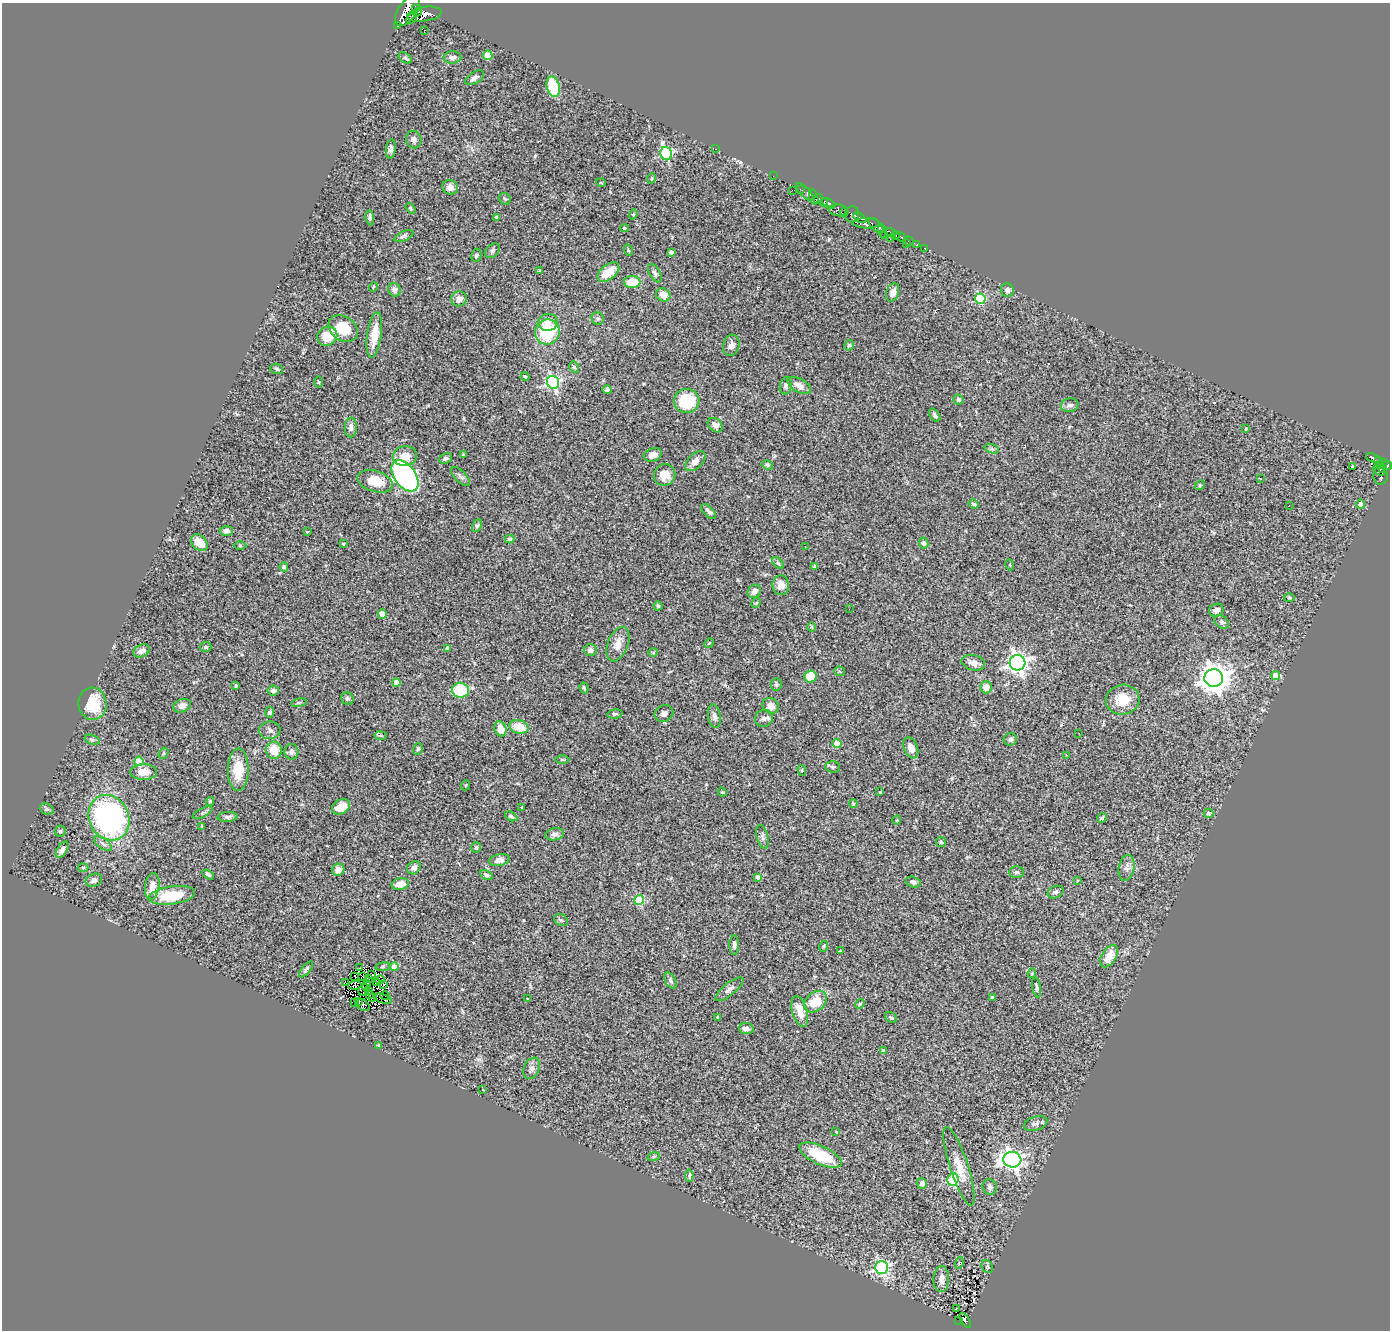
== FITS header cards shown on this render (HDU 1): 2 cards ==
NAXIS1  =                 1388
NAXIS2  =                 1328

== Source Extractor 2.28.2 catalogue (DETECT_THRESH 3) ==
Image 1388 x 1328 px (HDU 1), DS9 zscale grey, 1 PNG px = 1 image px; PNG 1392 x 1332 px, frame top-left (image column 1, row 1328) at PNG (2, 3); each listed source drawn as its Kron ellipse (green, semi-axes under 4 px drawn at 4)
Background 0.552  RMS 0.07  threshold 0.211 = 3 sigma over >= 5 px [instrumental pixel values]
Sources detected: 292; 4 with non-positive FLUX_AUTO (blend fragments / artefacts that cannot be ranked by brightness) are neither listed nor drawn; the other 288 listed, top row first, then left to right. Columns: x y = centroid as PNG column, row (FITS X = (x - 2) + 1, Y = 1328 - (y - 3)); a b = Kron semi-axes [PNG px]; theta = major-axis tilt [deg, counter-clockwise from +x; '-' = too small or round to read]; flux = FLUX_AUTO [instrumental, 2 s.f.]
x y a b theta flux
416 8 4 3 - 110
408 10 18 9 55 800
417 12 5 3 - 170
424 14 17 7 8 550
412 19 6 3 43 150
397 25 4 2 - 22
425 30 3 2 - 12
488 55 4 4 - 110
452 57 9 6 2 17
405 58 7 4 -35 7.6
475 78 10 5 32 17
553 87 10 6 -75 150
414 140 9 7 -79 19
391 149 9 5 83 16
716 149 3 2 - 63
666 154 7 6 - 510
773 176 2 2 - 2.2
652 178 5 3 - 4.4
601 183 5 3 - 3.4
450 187 8 7 - 26
800 189 3 2 - 5.3
792 190 2 2 - 32
805 192 11 4 -45 46
814 197 8 3 -75 160
505 199 6 5 - 7.8
818 199 5 4 - 240
824 202 4 2 - 38
829 203 7 4 -29 230
411 208 6 4 -55 6.4
838 210 9 6 -11 140
844 212 4 3 - 24
633 214 5 4 - 5.4
852 214 8 7 - 140
496 217 3 3 - 5.2
370 218 7 4 -83 11
860 218 7 4 -30 110
866 223 13 5 -2 230
876 226 9 5 -46 420
624 228 4 4 - 6.1
882 231 7 3 -83 200
890 233 5 3 - 130
404 236 10 5 24 10
884 236 3 2 - 12
895 236 5 3 - 130
900 237 5 3 - 130
890 238 3 2 - 7.8
909 241 5 2 - 29
906 244 3 2 - 11
916 245 4 3 - 130
925 248 3 3 - 20
628 250 6 3 -72 4.8
493 251 8 6 40 12
671 252 4 4 - 17
476 255 7 5 76 8.8
540 270 4 2 - 3.5
608 272 12 7 39 91
655 273 10 5 -61 13
632 282 8 6 -2 100
373 287 5 3 - 3.9
394 290 7 6 - 20
1007 290 7 6 - 15
893 292 9 6 71 29
663 295 7 6 - 48
459 299 8 7 - 34
980 299 5 5 - 310
598 318 6 6 - 11
548 322 10 8 5 37
343 328 16 12 -34 140
547 332 13 12 - 240
374 335 23 7 82 99
327 336 10 9 - 110
731 345 11 8 75 27
849 345 5 4 - 7.2
574 367 6 5 - 7.9
277 369 6 5 - 8.7
525 377 4 3 - 6.2
318 382 6 3 -89 4.4
553 382 6 6 - 960
799 385 13 6 -28 32
786 386 9 6 80 16
607 390 4 4 - 9.3
958 400 5 5 - 9.1
687 401 13 12 - 200
1070 405 9 7 9 18
935 415 7 4 -53 12
715 425 8 6 -42 25
351 427 10 6 88 17
1246 429 3 2 - 5.4
992 449 7 4 -18 9.2
463 455 3 3 - 5.5
653 455 9 6 19 26
405 456 12 10 3 62
445 458 7 5 21 11
1373 458 8 4 -22 94
1379 460 4 2 - 8.2
695 461 12 7 41 32
1383 463 4 3 - 45
767 465 6 4 -23 6.9
1387 465 5 4 - 190
1352 466 4 2 - 6.2
1382 468 5 4 - 100
1379 470 7 3 -34 22
664 475 11 10 - 52
405 476 18 10 -54 1100
1380 476 9 7 -87 51
461 477 12 5 -45 17
1260 478 3 2 - 4.1
375 481 18 10 -16 110
1200 485 5 4 - 6.2
973 504 5 3 - 7.9
1361 504 4 4 - 26
1289 505 3 2 - 5.5
709 511 9 4 -45 15
477 526 7 4 62 7.9
226 531 7 5 1 15
307 532 3 3 - 4.8
510 539 5 3 - 7.9
199 543 9 7 -44 66
924 543 5 4 - 11
343 544 3 3 - 4.5
240 545 6 4 0 5.6
805 547 2 2 - 3
778 563 7 4 -45 8.1
1010 565 5 3 - 3.9
815 566 4 3 - 12
284 567 4 4 - 18
781 585 10 8 -84 46
754 591 7 6 - 23
1289 598 5 3 - 4.5
756 603 5 4 - 5.2
658 606 4 4 - 6.6
849 609 2 2 - 3
1216 610 7 6 - 22
382 614 4 4 - 59
1222 622 8 6 -37 15
811 627 5 3 - 4.1
709 643 5 4 - 4.8
618 644 18 10 68 52
205 647 6 5 - 7.3
448 648 4 4 - 33
590 650 6 5 - 21
141 651 8 6 25 30
653 652 5 3 - 4.8
973 663 12 7 -14 25
1017 663 8 7 - 2500
840 671 5 4 - 7.1
1276 675 4 4 - 72
811 677 6 6 - 100
1214 678 9 9 - 5900
396 682 4 4 - 60
236 685 4 3 - 5.4
776 685 6 5 - 8.7
986 687 6 6 - 42
584 688 5 3 - 7.1
273 690 6 5 - 17
460 690 8 7 - 220
347 699 6 6 - 10
1123 700 17 15 12 110
299 703 8 4 9 7.2
92 704 16 14 -83 160
182 706 9 6 22 32
770 706 8 7 - 41
270 712 5 4 - 8.1
664 713 9 8 - 18
615 714 7 4 6 8.3
714 716 12 6 -81 19
764 718 9 8 - 17
519 727 10 6 -14 84
500 729 7 6 - 55
270 730 10 8 8 20
1079 733 3 2 - 3.6
380 736 6 3 -9 5.2
1010 739 7 6 - 14
92 740 8 4 -20 8.9
837 743 4 4 - 87
911 748 11 7 -67 37
418 749 6 4 70 9
274 750 9 8 - 80
291 752 8 7 - 17
163 753 6 4 57 6.7
1067 755 4 3 - 4.2
562 760 7 3 -1 6
139 761 4 4 - 140
832 767 7 5 -1 9.7
238 770 21 10 89 110
802 770 5 4 - 5.6
144 772 13 8 2 56
466 785 5 3 - 4.3
722 792 5 3 - 4.8
880 792 3 2 - 3.9
210 801 4 3 - 6.4
853 804 4 3 - 5.2
341 807 10 7 30 53
522 807 4 2 - 3.2
47 809 7 5 -20 10
203 813 11 4 28 11
1208 813 5 4 - 19
511 816 6 4 -27 9.3
228 817 10 5 3 13
109 818 23 20 -64 1000
1102 818 5 4 - 8.6
897 820 5 3 - 3.9
202 826 3 2 - 5.2
60 831 5 5 - 7.9
555 834 9 6 11 18
762 837 12 5 -76 15
941 842 5 5 - 7
103 844 10 5 -35 15
476 847 5 5 - 7.1
62 850 9 5 57 19
499 860 10 6 11 25
83 868 5 3 - 4.6
414 868 7 6 - 20
1127 868 13 7 79 25
338 870 6 6 - 39
1016 872 7 5 1 11
208 875 6 3 -32 8.2
487 875 7 4 -30 11
758 877 4 4 - 16
94 880 8 6 21 20
1077 881 4 2 - 3.2
913 882 7 5 -17 15
400 884 8 6 13 47
152 886 13 7 81 46
1056 892 8 6 21 14
172 895 23 9 8 160
639 900 5 5 - 240
561 920 7 5 -28 9.6
734 945 10 5 89 13
824 946 5 3 - 4.2
840 951 3 2 - 3.5
1109 956 12 7 59 65
383 967 7 3 8 6.5
394 967 4 4 - 68
360 968 2 2 - 4.2
306 969 10 4 51 11
1032 973 5 3 - 6.8
372 975 3 2 - 4.9
355 976 2 2 - 3.5
363 977 2 2 - 1.8
368 979 3 2 - 7.2
380 980 4 2 - 13
670 981 9 5 -60 12
345 983 4 2 - 3.5
376 983 3 2 - 6.1
355 985 7 4 8 5.3
366 985 5 2 - 3.7
383 985 3 2 - 9.2
1037 987 10 4 -79 9.2
729 989 17 6 39 20
364 990 6 5 - 0.69
369 990 3 2 - 3.8
369 995 4 2 - 6.4
385 996 5 2 - 6.6
992 997 3 3 - 5.6
373 998 3 2 - 3.1
382 999 9 2 -19 9.3
527 999 2 2 - 3.2
355 1002 3 3 - 6.7
358 1002 3 2 - 3.8
815 1002 13 9 39 100
860 1004 5 4 - 5.3
363 1005 7 5 -40 13
800 1011 16 7 -74 76
718 1017 3 3 - 5
891 1018 7 4 -35 8.4
746 1029 7 5 -7 19
379 1045 4 3 - 5.2
883 1050 3 3 - 4.5
531 1068 11 7 66 21
483 1090 3 2 - 6.6
1036 1124 12 7 18 19
836 1132 3 2 - 3.3
820 1155 23 9 -24 200
654 1156 6 4 18 5.8
1012 1160 9 8 - 2000
959 1166 41 9 -72 82
689 1176 6 3 87 8.2
953 1180 6 5 - 320
922 1183 5 5 - 19
990 1187 8 7 - 15
959 1263 6 3 74 5.8
882 1267 6 6 - 770
987 1267 7 5 -53 7.8
941 1279 13 8 89 34
956 1309 3 2 - 6.5
959 1320 2 2 - 1.1
965 1320 8 4 -56 25
At the frame edge (FLAGS 8, measured only in part): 1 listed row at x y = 408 10
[4 non-positive-flux detections neither listed nor drawn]